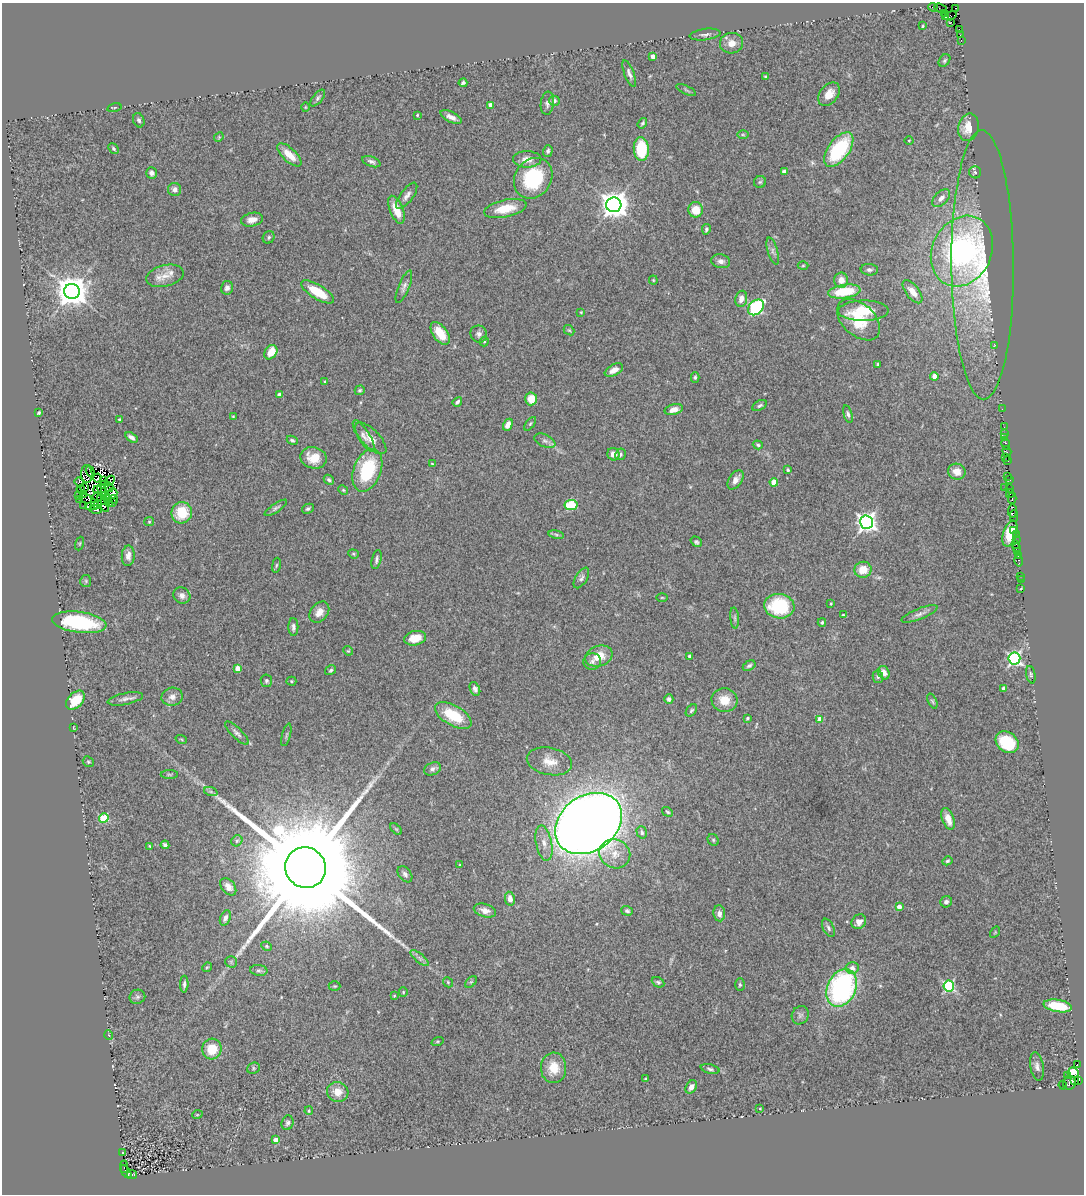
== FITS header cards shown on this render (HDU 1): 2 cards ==
NAXIS1  =                 1082
NAXIS2  =                 1192

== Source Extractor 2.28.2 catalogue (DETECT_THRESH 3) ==
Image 1082 x 1192 px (HDU 1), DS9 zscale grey, 1 PNG px = 1 image px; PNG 1086 x 1196 px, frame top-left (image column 1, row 1192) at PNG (2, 3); each listed source drawn as its Kron ellipse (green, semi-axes under 4 px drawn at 4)
Background 0.68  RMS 0.11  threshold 0.316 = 3 sigma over >= 5 px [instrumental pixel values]
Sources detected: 316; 7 with non-positive FLUX_AUTO (blend fragments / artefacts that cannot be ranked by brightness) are neither listed nor drawn; the other 309 listed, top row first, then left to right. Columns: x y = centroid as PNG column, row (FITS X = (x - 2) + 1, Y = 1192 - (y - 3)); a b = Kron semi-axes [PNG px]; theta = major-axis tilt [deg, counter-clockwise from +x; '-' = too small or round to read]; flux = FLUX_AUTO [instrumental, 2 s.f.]
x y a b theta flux
933 7 4 3 - 72
940 8 6 2 -24 94
956 8 3 2 - 43
944 13 3 2 - 55
950 16 6 3 21 130
945 17 3 3 - 58
950 22 4 3 - 64
923 26 3 2 - 8.8
959 29 3 2 - 21
705 35 15 5 7 28
961 35 3 2 - 23
961 40 2 2 - 6.9
731 43 11 10 - 63
653 57 4 4 - 48
944 60 7 5 52 13
629 74 14 5 -69 28
765 77 4 3 - 8.9
463 83 4 3 - 12
686 90 11 3 -26 12
829 94 13 9 51 78
318 98 10 5 50 17
554 101 5 5 - 26
547 103 11 6 83 26
491 105 4 4 - 57
305 107 5 3 - 5.9
114 108 7 2 15 7.2
417 115 4 3 - 7.6
451 117 11 5 -27 41
139 120 7 5 -68 18
642 123 6 3 54 11
968 127 14 10 78 110
743 135 6 4 -1 9.5
219 137 5 4 - 7.5
909 140 4 3 - 5.2
113 148 6 4 -47 10
641 149 12 7 -86 310
839 150 20 10 53 540
548 151 6 4 74 15
289 155 15 6 -43 95
527 159 14 8 0 61
371 162 9 5 -20 21
784 172 4 4 - 51
975 172 6 6 - 20
152 173 5 5 - 26
533 178 21 18 54 490
760 182 6 6 - 14
175 190 6 6 - 29
407 196 15 6 54 36
941 198 11 6 44 39
614 205 7 7 - 8900
505 209 21 8 12 170
396 210 15 6 -68 130
696 210 7 7 - 110
252 220 11 6 13 54
706 229 5 3 - 12
269 237 6 5 - 16
773 251 14 5 -74 26
962 251 37 29 64 1800
721 261 9 7 -11 31
983 265 134 31 -90 1100
803 266 5 3 - 8
869 270 8 6 -4 19
165 276 19 10 14 86
653 280 4 4 - 7.4
841 280 8 7 - 63
404 287 17 5 68 30
227 288 6 6 - 28
72 291 8 7 - 14000
844 291 16 6 8 270
318 292 19 7 -31 190
912 292 14 6 -53 78
741 299 8 6 80 46
756 307 9 6 44 990
863 311 25 10 1 200
581 312 4 3 - 6.5
858 320 25 16 -42 260
569 330 6 4 -41 9.5
440 333 13 7 -53 160
479 334 9 8 - 27
484 341 5 4 - 9.7
995 345 2 2 - 46
271 352 8 6 54 120
878 365 4 3 - 9.3
614 370 10 5 28 51
934 376 4 4 - 50
695 377 5 3 - 12
325 381 4 3 - 8.3
360 390 5 4 - 12
279 395 4 3 - 37
531 399 6 6 - 92
457 402 5 4 - 18
760 405 8 4 28 17
1002 409 2 2 - 11
674 410 9 5 14 61
39 413 3 3 - 9.2
848 414 9 4 -74 17
233 417 4 3 - 7.6
120 420 4 4 - 14
530 424 8 4 54 12
508 425 6 4 62 52
1004 427 2 2 - 20
1004 434 3 2 - 91
364 436 18 6 -58 36
131 437 7 4 -33 29
371 438 20 9 -46 66
1005 438 2 2 - 29
292 440 6 4 -26 14
545 441 11 6 -25 28
1006 444 6 3 -79 91
758 445 5 4 - 11
1007 451 6 3 -71 28
613 454 6 6 - 48
620 454 6 5 - 19
1006 457 2 2 - 32
313 458 13 10 -13 120
1008 461 3 2 - 86
432 464 4 3 - 6.8
367 470 22 13 69 450
788 470 4 3 - 10
90 471 6 2 -73 17
957 472 9 8 - 68
87 474 9 5 -87 30
1008 476 2 2 - 46
98 478 4 3 - 9.7
103 480 4 2 - 10
329 480 5 4 - 13
736 480 11 6 55 39
1009 480 4 3 - 110
110 481 5 2 - 16
79 482 5 3 - 9
774 482 4 4 - 160
104 485 3 2 - 1.2
109 487 5 3 - 6.4
1005 487 2 2 - 5.8
84 488 3 2 - 11
1009 488 3 2 - 45
81 489 4 2 - 14
97 490 4 3 - 48
102 490 6 3 -66 2.9
343 490 5 4 - 9.1
113 493 5 4 - 1.7
1010 494 4 2 - 31
78 495 4 2 - 39
83 495 3 2 - 8.4
105 495 3 2 - 6.5
97 497 5 2 - 3.6
108 498 3 2 - 14
1012 498 5 2 - 230
86 499 6 2 -24 10
114 499 4 2 - 5.6
80 500 3 2 - 39
104 500 2 2 - 2.1
113 502 3 2 - 8.1
103 504 9 2 -61 6.6
109 504 2 2 - 5.4
84 505 2 2 - 5.6
98 505 4 2 - 14
571 505 6 5 - 360
95 506 4 2 - 10
88 507 4 2 - 12
276 508 13 4 34 19
95 509 6 3 -14 7.3
308 509 6 4 27 14
1013 511 6 3 84 140
182 513 11 10 - 220
1014 516 5 2 - 62
149 522 5 4 - 8.5
866 522 7 6 - 3400
1014 530 3 2 - 94
1010 534 13 7 73 220
1016 534 3 2 - 64
556 535 8 4 -10 15
1016 540 2 2 - 19
696 542 6 4 -39 14
80 543 7 3 71 8.2
1016 544 3 2 - 62
1017 548 3 3 - 180
1018 551 4 3 - 96
353 554 5 4 - 9.4
1018 555 3 2 - 60
128 556 10 6 86 44
376 560 10 4 77 21
1019 561 6 3 -81 63
276 565 7 4 81 11
863 570 8 8 - 110
1021 576 3 2 - 36
581 578 11 5 59 23
1021 580 2 2 - 7.8
86 581 6 5 - 12
1021 588 4 2 - 4.2
182 595 9 8 - 35
662 598 5 3 - 6.7
831 604 3 3 - 6.3
779 606 15 12 -8 460
319 612 12 8 51 52
920 614 19 5 21 35
844 615 4 3 - 9.5
735 618 10 4 -85 15
79 622 27 10 -7 620
822 622 4 3 - 9.9
293 627 9 5 90 25
415 638 11 7 13 100
348 651 5 4 - 8.4
599 656 14 10 19 130
690 656 4 3 - 16
1014 659 6 6 - 1500
592 661 9 8 - 32
749 666 7 4 31 16
237 668 4 4 - 78
331 670 6 4 34 11
884 673 7 5 -61 57
1031 675 9 4 -77 13
878 677 6 5 - 14
266 681 6 5 - 16
291 681 5 4 - 8.7
1003 688 4 3 - 18
475 689 7 5 -65 23
172 697 11 9 13 42
125 699 18 6 12 33
669 699 5 4 - 19
75 700 11 7 44 150
724 700 13 11 -14 110
932 701 8 4 -66 12
691 710 7 4 50 13
453 715 20 10 -30 280
748 718 3 3 - 9.9
820 719 4 4 - 85
73 728 3 2 - 6
237 733 16 5 -45 27
286 735 11 3 75 12
181 739 6 3 -19 6.6
1007 742 12 10 -39 350
549 761 23 13 -11 110
88 762 6 5 - 10
433 769 9 6 24 27
169 774 8 4 0 11
211 792 7 4 -19 13
667 812 6 4 -32 10
104 818 4 4 - 350
948 819 11 6 -70 78
588 823 36 27 34 16000
396 829 7 4 -44 9.5
642 832 6 5 - 18
713 840 6 5 - 12
237 841 6 5 - 13
544 843 18 8 -79 67
165 845 4 4 - 20
150 846 3 2 - 5.6
615 854 16 14 -27 100
947 861 5 4 - 11
460 865 3 2 - 5
305 868 21 20 - 290000
405 874 9 6 -52 22
228 887 10 6 -51 38
510 899 7 5 -80 50
946 902 6 5 - 23
899 907 4 4 - 53
485 911 11 6 -17 45
627 911 6 4 -17 19
719 913 8 6 -82 39
225 918 8 5 68 29
859 922 8 7 - 45
828 928 10 5 -64 20
995 932 6 4 57 6.9
267 946 5 4 - 10
420 958 11 3 -40 22
231 962 6 6 - 15
207 967 5 4 - 8.9
852 968 6 6 - 42
259 970 8 5 -7 16
448 982 5 4 - 9.1
471 982 7 4 45 11
658 982 6 4 -27 14
184 984 8 3 89 19
740 985 6 5 - 12
335 986 6 5 - 9.1
949 986 5 5 - 820
842 988 20 14 65 1400
403 992 5 4 - 8.6
394 996 4 4 - 6.9
137 997 8 7 - 20
1058 1006 14 6 -10 230
800 1015 9 8 - 25
109 1035 5 3 - 6.2
438 1041 6 3 19 7.5
212 1049 10 9 - 160
1077 1065 3 3 - 960
1037 1066 14 6 -79 33
253 1068 6 5 - 11
554 1068 15 12 87 130
710 1069 9 4 -14 16
1073 1073 5 5 - 640
1067 1076 3 2 - 18
646 1079 3 2 - 7.2
1075 1080 4 2 - 49
1079 1080 3 3 - 88
1069 1083 7 6 - 360
1063 1085 4 3 - 70
691 1087 7 5 60 36
338 1092 11 10 - 97
760 1109 4 2 - 6.2
309 1111 4 3 - 7.3
197 1115 5 3 - 6.1
288 1123 7 6 - 17
276 1140 4 4 - 91
123 1152 3 2 - 4
124 1167 6 3 -86 370
126 1172 7 3 -53 330
132 1174 5 4 - 85
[7 non-positive-flux detections neither listed nor drawn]